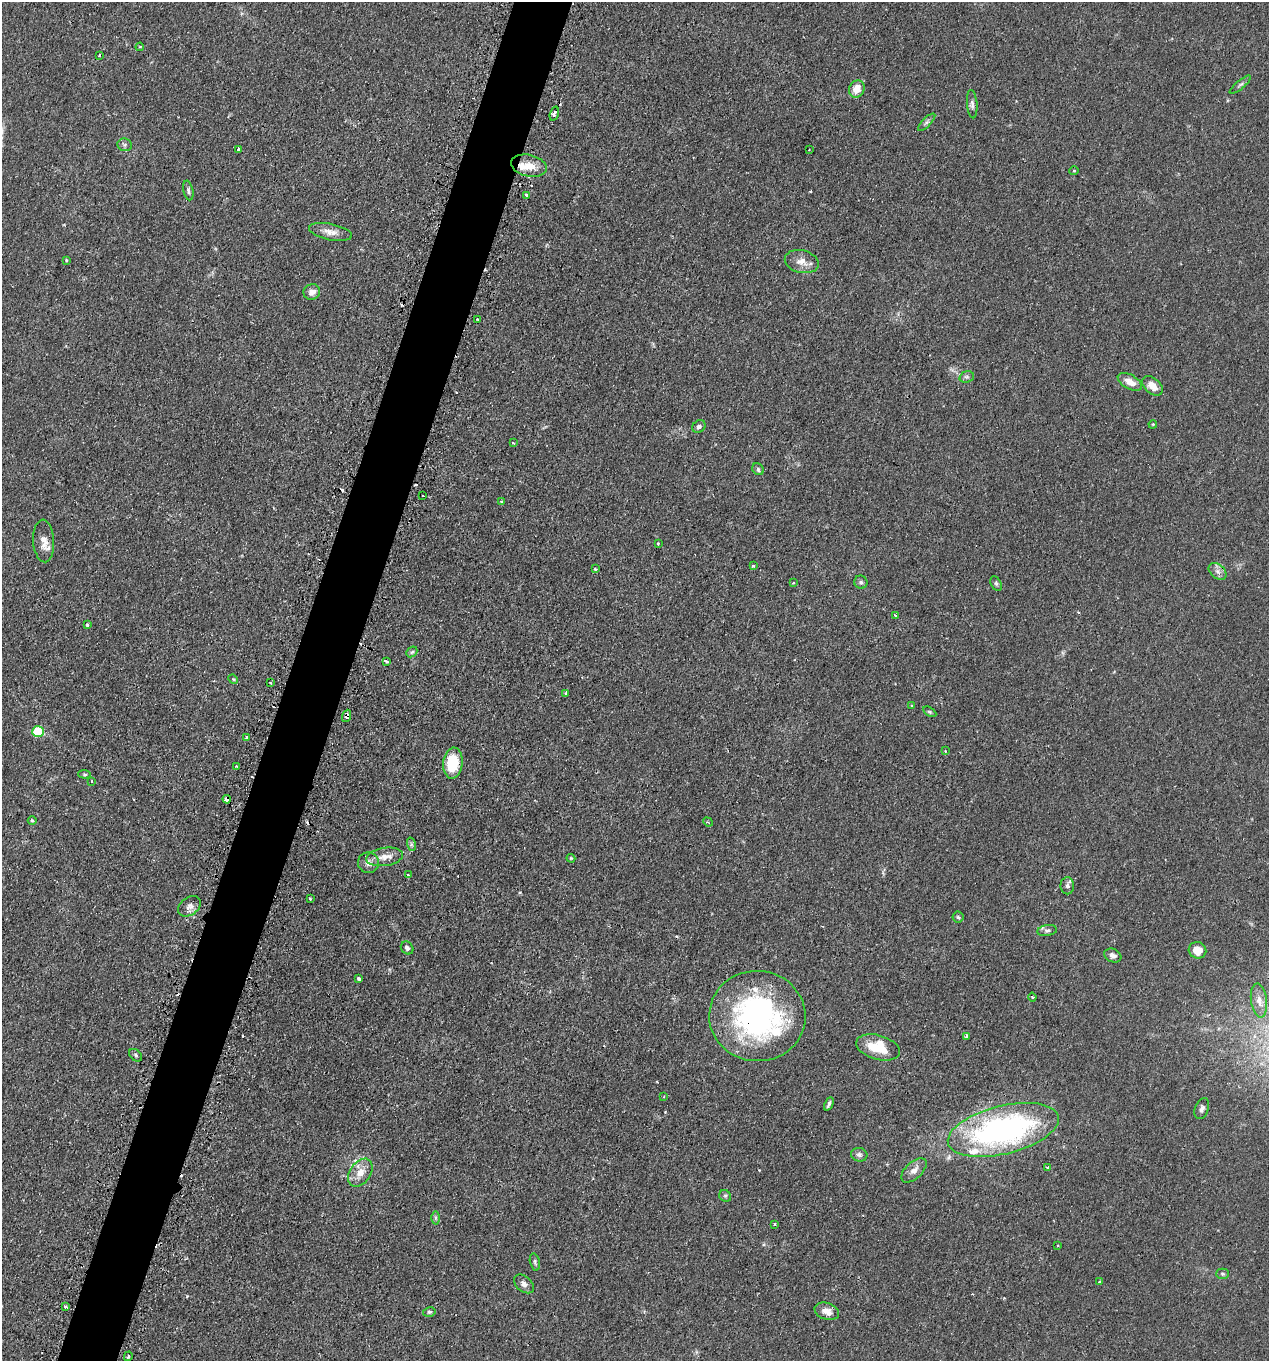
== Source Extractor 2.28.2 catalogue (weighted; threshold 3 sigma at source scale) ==
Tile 7 of 4 x 4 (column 3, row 2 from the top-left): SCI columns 2753-4019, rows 2938-4296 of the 5665 x 5686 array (HDU 1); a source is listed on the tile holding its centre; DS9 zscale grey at full resolution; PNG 1271 x 1363 px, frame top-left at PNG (2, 2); each listed source drawn as its Kron ellipse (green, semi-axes under 4 px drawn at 4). Shown black and unused: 5% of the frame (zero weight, under 2 of 3 exposures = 3% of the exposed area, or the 3 px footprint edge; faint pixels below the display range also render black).
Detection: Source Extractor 2.28.2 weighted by HDU 2 'WHT'; one run over the whole footprint, this tile lists its part. Background 0.0365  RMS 0.0053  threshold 0.0241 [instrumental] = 3 sigma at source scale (4.5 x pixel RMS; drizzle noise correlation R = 1.50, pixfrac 1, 0.05/0.05 arcsec/px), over >= 5 px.
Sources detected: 114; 13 cosmic-ray / hot-pixel residue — neither listed nor drawn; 5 inside a brighter listed object's ellipse — not listed separately; the other 96 listed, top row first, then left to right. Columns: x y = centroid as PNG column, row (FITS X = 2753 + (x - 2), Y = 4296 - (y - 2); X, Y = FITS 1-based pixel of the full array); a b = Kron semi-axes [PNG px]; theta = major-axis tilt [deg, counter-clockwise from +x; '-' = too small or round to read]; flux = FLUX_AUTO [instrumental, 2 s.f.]
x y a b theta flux
140 47 4 3 - 0.76
99 55 4 2 - 0.39
1240 85 13 4 40 1.3
857 89 9 7 63 6.7
972 104 14 5 -86 1.8
554 114 7 4 73 2.4
927 122 11 4 46 1.3
125 145 7 6 - 1.3
239 150 4 3 - 9
809 150 2 2 - 0.36
529 166 18 10 -13 6.8
1074 171 5 3 - 0.44
188 190 10 5 -78 1.3
527 195 3 3 - 3
330 232 22 8 -12 4.5
66 260 4 3 - 0.44
802 262 17 11 -14 5.3
312 292 8 7 - 3.7
478 319 3 2 - 1.2
967 377 7 5 19 1.2
1130 382 13 7 -30 5.5
1152 386 12 7 -41 6.1
1153 424 4 3 - 0.44
699 427 7 6 - 1.7
513 443 3 3 - 0.65
758 469 6 5 - 0.95
422 496 3 3 - 1.7
501 502 3 3 - 0.89
44 541 21 10 -86 4.9
658 543 2 2 - 0.53
753 566 3 3 - 0.55
595 569 4 3 - 0.51
1218 571 10 7 -41 2.4
861 582 7 6 - 1.2
793 583 3 2 - 0.46
996 583 8 5 -63 0.91
896 615 4 3 - 0.82
87 625 3 3 - 1.3
412 652 6 4 43 0.84
386 661 4 3 - 2
233 679 5 4 - 0.6
270 683 3 2 - 0.7
566 694 3 3 - 1.4
912 705 4 3 - 0.76
930 712 7 4 -31 0.76
347 716 6 4 72 1.8
38 732 6 5 - 36
247 738 3 3 - 1.5
945 751 3 2 - 0.4
453 763 15 9 85 18
237 766 3 3 - 0.83
85 774 6 4 -5 0.74
92 781 3 2 - 0.7
227 799 4 4 - 4.9
32 821 4 4 - 0.55
708 822 5 4 - 0.59
411 844 7 4 -72 1
385 857 18 9 8 5
571 858 4 3 - 0.56
368 863 10 10 - 2.9
408 875 3 3 - 0.75
1067 886 8 6 -89 1.6
310 898 3 2 - 1.1
189 906 12 8 35 2.6
958 917 5 5 - 0.87
1047 930 10 5 10 1.3
407 948 7 5 -50 1.5
1197 950 9 8 - 6.3
1113 955 9 6 -26 2.2
359 979 4 3 - 0.94
1032 997 4 3 - 0.51
1259 1001 17 8 -83 4.5
757 1016 48 45 -4 120
967 1036 4 3 - 1
878 1047 22 12 -16 16
136 1055 7 5 -43 0.96
664 1096 3 2 - 0.41
829 1104 7 3 64 1.2
1202 1109 11 6 70 1.9
1003 1130 57 24 14 150
859 1155 8 6 -17 1.7
1048 1168 3 3 - 1.9
914 1170 15 8 43 3.5
360 1173 15 10 54 6.6
725 1196 6 5 - 0.95
435 1218 6 4 89 0.86
774 1224 3 3 - 0.56
1058 1245 3 3 - 0.88
535 1262 9 5 -76 1.1
1222 1274 6 5 - 0.94
1100 1282 3 3 - 1.3
524 1284 11 7 -40 2.3
65 1307 4 3 - 2.8
827 1311 13 8 -18 3.9
429 1312 6 4 12 0.91
128 1356 5 4 - 1.1
Overlapping masked pixels (flux is a lower limit): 3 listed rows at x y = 347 716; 227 799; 757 1016